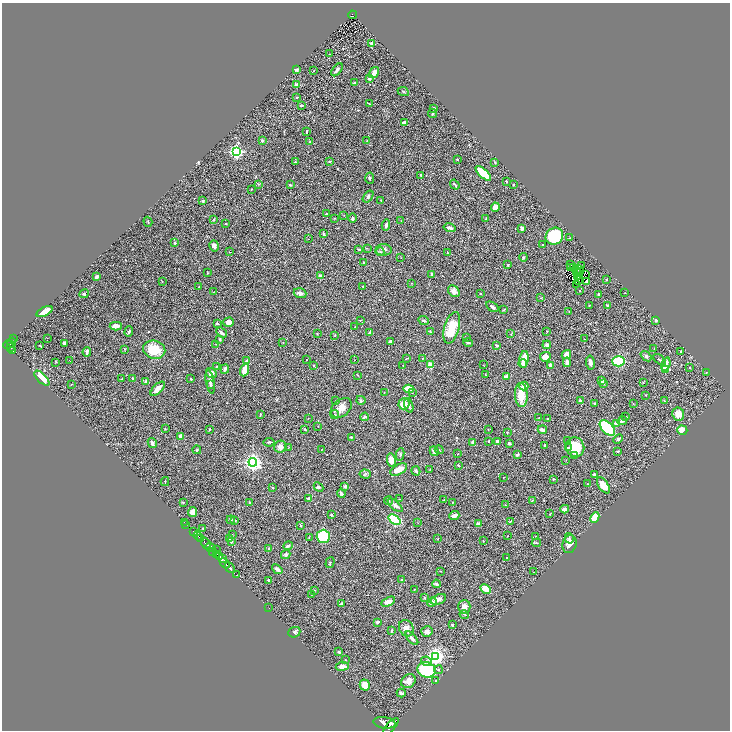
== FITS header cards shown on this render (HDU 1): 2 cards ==
NAXIS1  =                 1456
NAXIS2  =                 1456

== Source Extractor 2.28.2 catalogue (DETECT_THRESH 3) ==
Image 1456 x 1456 px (HDU 1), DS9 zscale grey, zoomed out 1/2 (1 PNG px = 2 x 2 image px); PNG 732 x 732 px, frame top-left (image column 1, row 1455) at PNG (2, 3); each listed source drawn as its Kron ellipse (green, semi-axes under 4 px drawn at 4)
Background 0.52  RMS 0.026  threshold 0.0771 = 3 sigma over >= 5 px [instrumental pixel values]
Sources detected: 404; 47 cannot appear on this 1/2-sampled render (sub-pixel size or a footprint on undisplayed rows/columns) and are neither listed nor drawn; the other 357 listed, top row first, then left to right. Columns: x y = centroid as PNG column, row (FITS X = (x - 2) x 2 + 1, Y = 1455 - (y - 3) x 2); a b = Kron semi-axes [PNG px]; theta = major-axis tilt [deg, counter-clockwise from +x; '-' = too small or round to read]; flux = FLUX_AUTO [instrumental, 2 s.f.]
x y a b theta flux
352 15 4 3 - 100
372 43 4 3 - 18
329 54 2 2 - 1.8
296 70 3 3 - 8.6
337 70 7 3 50 12
314 71 2 1 - 1.5
374 73 6 3 55 48
369 79 3 3 - 7.7
354 83 3 3 - 9.2
297 85 2 2 - 82
403 92 6 2 -25 4
297 97 3 2 - 4.1
369 104 3 2 - 2
301 105 4 2 - 6.6
434 108 2 2 - 12
433 113 4 3 - 5.4
404 122 4 2 - 20
307 132 3 2 - 4.8
262 140 4 3 - 9.9
367 141 3 2 - 1.9
310 142 3 2 - 3.5
236 152 4 3 - 1000
457 159 2 2 - 3.7
329 161 4 3 - 7.8
295 162 3 2 - 4.6
495 162 3 2 - 3.5
483 173 10 4 -43 130
421 175 3 2 - 3.8
370 178 5 3 - 6.3
506 181 3 2 - 3.2
258 184 3 2 - 3.1
290 185 3 2 - 5.1
455 185 5 2 - 8.7
513 185 2 2 - 4.5
251 189 2 2 - 3.7
368 197 7 4 53 11
381 200 2 2 - 2.8
203 201 3 3 - 6.7
495 207 4 4 - 30
326 214 3 2 - 4.3
344 215 2 2 - 1.5
334 218 2 2 - 4.9
353 218 5 3 - 6.3
486 218 2 2 - 4.5
213 219 3 2 - 2.8
401 221 2 2 - 1.7
148 222 5 2 - 3.9
225 224 2 2 - 19
386 225 5 3 - 12
449 228 6 2 -14 15
522 228 4 3 - 15
323 234 3 2 - 5.9
554 236 9 8 - 290
569 238 2 2 - 1.9
309 239 2 2 - 2.6
175 243 2 2 - 21
543 245 2 2 - 3.4
214 246 5 4 - 19
367 248 3 2 - 2.4
359 249 3 2 - 5.4
384 250 8 5 3 16
230 252 3 2 - 1.7
380 252 4 3 - 4.7
447 253 2 2 - 3.7
523 257 4 3 - 4.4
401 258 3 2 - 1.6
363 262 3 2 - 4.2
571 264 3 2 - 7.5
508 265 3 3 - 5.5
582 265 2 1 - 2.9
574 267 3 2 - 2.2
570 268 3 1 - 2.1
579 269 2 1 - 1.7
577 271 2 1 - 0.87
581 271 3 1 - 1.1
577 272 2 1 - 1.5
208 273 3 3 - 3.1
432 274 3 3 - 9.4
586 274 2 1 - 1.2
320 276 2 2 - 45
578 276 3 1 - 0.33
97 277 3 2 - 21
607 279 2 2 - 2.8
579 280 3 1 - 1.8
162 281 3 2 - 2
587 282 3 2 - 21
411 283 3 2 - 2
576 284 2 1 - 3.5
363 286 3 2 - 3.3
198 287 2 2 - 2.9
579 290 3 2 - 2.2
454 291 6 5 - 26
213 292 2 1 - 1.6
300 293 6 5 - 13
480 293 3 2 - 2.5
625 293 2 1 - 1.4
84 294 5 3 - 7.1
598 294 3 2 - 9.7
541 298 4 2 - 2.6
589 305 2 2 - 2.8
607 305 3 2 - 5.3
492 307 7 3 -36 15
503 310 3 2 - 2.9
45 311 9 3 27 99
569 312 3 2 - 1.8
360 320 3 2 - 3.8
424 320 5 3 - 8.2
656 320 3 3 - 11
229 322 5 5 - 20
217 323 2 2 - 28
116 326 6 3 2 25
355 327 2 2 - 1.8
452 328 16 7 74 140
129 331 5 3 - 8.4
547 331 2 2 - 2.4
221 332 6 2 -44 21
370 332 4 3 - 6.7
430 332 3 3 - 5.6
317 333 4 2 - 2.7
511 334 3 2 - 1.9
335 335 3 3 - 4
466 337 4 2 - 2.7
13 338 3 1 - 33
47 338 2 1 - 1.2
220 339 2 2 - 5.7
584 339 3 2 - 1.7
390 341 3 2 - 9.1
283 342 3 2 - 2
468 342 5 3 - 9.2
12 343 5 2 - 310
64 343 3 3 - 15
8 344 5 3 - 530
216 344 2 2 - 1.3
547 345 4 3 - 14
40 346 3 1 - 3.8
497 346 3 2 - 8.4
11 348 3 1 - 120
654 348 3 2 - 1.4
124 349 3 2 - 2.7
13 350 4 2 - 190
154 350 11 9 -14 120
87 352 5 3 - 10
681 352 2 2 - 11
566 354 5 4 - 35
646 356 6 4 -38 9.4
545 357 5 5 - 33
406 359 3 2 - 1.7
422 359 2 2 - 2.2
524 359 8 4 84 87
69 360 2 1 - 1.3
306 360 2 1 - 2.8
354 360 2 2 - 2
660 360 7 3 -38 6
247 361 2 2 - 31
619 361 6 5 - 210
56 362 2 2 - 2.1
567 362 5 3 - 28
590 362 7 4 -82 16
523 363 4 3 - 16
666 364 7 4 74 30
313 365 2 1 - 2.6
403 365 2 1 - 1.4
430 365 4 3 - 50
484 365 2 1 - 1.3
550 365 4 3 - 14
216 366 2 2 - 3.6
689 368 2 2 - 2.4
225 369 5 3 - 15
665 369 3 3 - 180
245 370 6 4 70 69
706 372 2 1 - 2.3
211 373 5 4 - 26
357 375 2 2 - 2.4
486 375 3 2 - 1.9
507 377 4 3 - 30
42 378 9 4 -44 100
133 378 3 2 - 4.5
122 379 2 1 - 1.8
191 379 2 2 - 6.1
602 380 3 3 - 6.9
146 382 4 4 - 13
210 382 12 3 -80 20
643 382 2 2 - 3
604 383 4 3 - 6.6
71 384 3 3 - 2.4
211 385 4 3 - 9.6
524 386 4 4 - 29
158 389 9 3 44 47
408 389 5 3 - 83
412 392 2 2 - 3
384 393 2 2 - 1.9
521 395 12 6 -87 89
646 395 2 2 - 3.1
336 400 3 2 - 2.5
361 400 4 4 - 5.7
580 400 3 3 - 6.8
664 401 3 2 - 3.2
595 403 2 2 - 23
404 404 6 5 - 76
633 404 2 1 - 1.6
409 405 7 4 -74 13
341 408 12 8 40 46
260 414 3 2 - 3.5
678 414 6 6 - 35
335 415 4 3 - 5.7
365 417 4 3 - 13
626 417 3 3 - 4.3
308 418 2 1 - 1.3
539 418 2 1 - 1.2
548 419 2 2 - 3.2
622 421 5 3 - 15
616 424 4 4 - 26
318 426 2 2 - 1.8
607 428 9 5 -47 400
165 429 3 3 - 2.3
209 429 4 2 - 4.6
305 429 3 2 - 3.8
488 430 2 2 - 2.1
542 430 5 3 - 20
682 430 5 4 - 59
507 432 2 2 - 2.2
181 436 2 2 - 76
351 437 3 2 - 3.9
618 439 5 3 - 11
488 441 2 2 - 3.7
497 441 3 3 - 16
568 441 2 2 - 2.2
269 442 5 3 - 7.5
152 443 5 3 - 12
473 443 4 3 - 12
509 443 3 2 - 15
545 445 2 2 - 9.6
280 447 6 6 - 23
569 447 4 3 - 7.2
575 447 10 9 - 130
288 448 2 1 - 1.5
197 450 4 3 - 5.5
321 450 2 2 - 1.4
439 450 4 2 - 3.5
434 451 5 3 - 23
618 451 3 2 - 3.8
400 454 6 3 81 6.8
457 454 2 2 - 2.1
517 455 3 3 - 11
574 455 3 3 - 4.4
391 460 6 4 -79 59
566 460 2 1 - 1.5
253 462 4 4 - 2100
458 465 2 2 - 13
430 469 2 1 - 1.5
399 470 9 5 28 48
416 471 5 3 - 12
365 474 6 4 -5 6.9
594 474 2 2 - 16
503 477 2 1 - 1.5
553 479 2 2 - 4.1
165 482 4 2 - 2.9
588 484 2 2 - 2.4
603 485 9 5 -55 70
272 487 2 2 - 8
318 487 5 4 - 11
345 487 3 3 - 11
341 493 4 2 - 19
309 499 4 3 - 9.2
400 499 3 2 - 2.2
444 500 3 2 - 2.5
388 501 4 3 - 4.3
532 501 3 2 - 5.7
183 502 3 3 - 4.1
453 502 3 2 - 2
250 503 4 2 - 6.1
395 505 9 4 -41 18
505 505 2 2 - 1.9
565 509 4 3 - 20
193 512 5 4 - 33
550 514 3 2 - 2.2
331 515 3 3 - 5.2
454 515 5 3 - 33
595 517 5 3 - 99
231 520 4 3 - 5.2
394 520 7 4 -40 310
235 521 3 3 - 3.1
184 522 2 1 - 16
510 522 4 2 - 4.2
418 523 2 2 - 1.4
186 524 2 1 - 14
479 524 4 3 - 22
301 526 2 2 - 4.4
203 528 3 2 - 3.3
194 532 3 2 - 280
232 535 2 2 - 3
198 536 5 2 - 1200
323 536 7 6 - 340
508 536 2 1 - 1.3
536 536 2 1 - 2.4
229 538 3 3 - 4.4
309 538 3 2 - 2.1
569 538 5 4 - 9
201 539 2 2 - 350
438 539 2 2 - 2.5
483 541 3 1 - 1.5
231 542 2 2 - 15
206 543 6 3 -54 2600
536 543 4 3 - 5.4
569 544 9 7 73 37
288 546 5 2 - 11
210 547 5 4 - 430
269 549 3 3 - 4.2
216 550 3 2 - 160
213 551 2 1 - 220
286 554 5 4 - 10
216 555 3 2 - 470
220 556 4 3 - 730
507 558 2 2 - 3.7
222 559 3 2 - 270
225 563 6 2 -46 1500
330 563 5 2 - 4.1
230 568 6 2 -48 1700
277 569 6 2 -40 21
440 571 2 2 - 1.7
533 572 2 1 - 1.6
236 575 2 1 - 20
402 580 3 3 - 5.5
268 581 3 2 - 7.1
436 584 4 3 - 7.9
414 589 2 1 - 2.3
486 589 6 3 -29 57
314 590 3 3 - 2.8
311 594 3 2 - 2.5
424 598 3 2 - 3.3
438 599 8 5 20 20
388 602 7 4 27 31
432 602 5 4 - 25
341 604 3 3 - 10
464 607 7 6 - 25
269 608 2 1 - 95
464 614 5 2 - 4
377 622 3 3 - 11
452 625 3 3 - 4.2
406 628 8 7 - 32
392 631 4 3 - 10
294 632 6 5 - 10
427 632 6 5 - 17
412 638 8 4 -47 19
339 652 2 2 - 7.6
435 656 4 4 - 2200
345 660 2 2 - 2.7
427 661 5 4 - 10
342 666 6 3 6 23
427 670 9 7 -19 330
438 670 4 3 - 6.2
408 681 8 6 39 38
436 681 2 2 - 9.3
365 685 5 5 - 42
401 693 4 3 - 14
384 723 11 5 -9 6100
391 727 11 4 49 4600
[47 sub-pixel or undisplayed-footprint detections neither listed nor drawn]